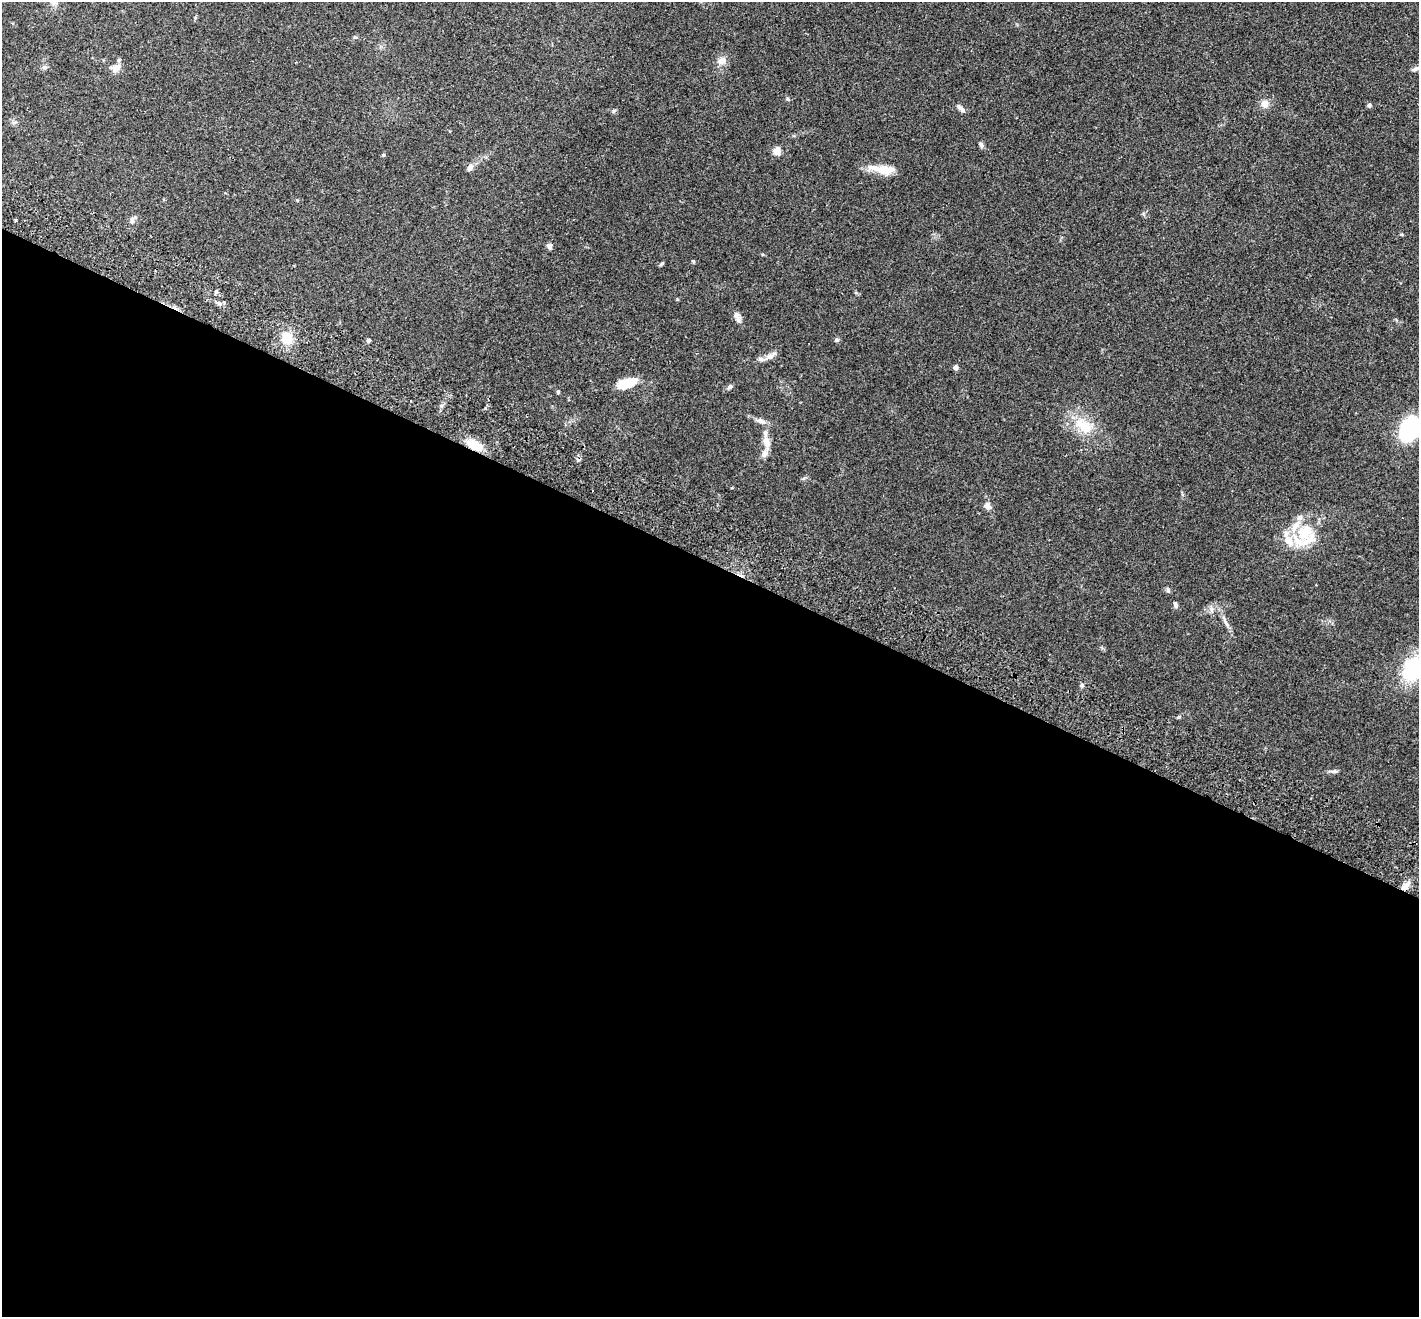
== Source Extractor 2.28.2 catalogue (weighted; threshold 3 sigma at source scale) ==
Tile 14 of 4 x 4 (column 2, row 4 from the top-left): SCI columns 1448-2864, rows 199-1513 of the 5732 x 5790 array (HDU 1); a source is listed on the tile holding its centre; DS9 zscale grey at full resolution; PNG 1421 x 1319 px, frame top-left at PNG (2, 2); no overlay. Shown black and unused: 57% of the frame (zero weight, under 2 of 3 exposures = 3% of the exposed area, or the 3 px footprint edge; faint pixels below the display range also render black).
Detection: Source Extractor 2.28.2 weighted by HDU 2 'WHT'; one run over the whole footprint, this tile lists its part. Background 0.0681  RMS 0.0082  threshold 0.0369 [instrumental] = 3 sigma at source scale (4.5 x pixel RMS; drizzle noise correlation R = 1.50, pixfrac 1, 0.05/0.05 arcsec/px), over >= 5 px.
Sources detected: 50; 9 inside a brighter listed object's ellipse — not listed separately; the other 41 listed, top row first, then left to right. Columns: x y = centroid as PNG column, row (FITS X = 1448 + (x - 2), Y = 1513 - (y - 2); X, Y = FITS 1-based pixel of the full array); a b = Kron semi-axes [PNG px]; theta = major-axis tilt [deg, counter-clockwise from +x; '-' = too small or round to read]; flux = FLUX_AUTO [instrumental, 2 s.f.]
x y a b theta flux
721 60 14 8 30 4.7
45 67 8 4 0 1.5
115 68 15 10 21 5.3
1416 69 13 5 22 2.3
788 99 6 3 -70 0.96
1265 104 9 8 - 5.8
1369 105 5 4 - 2
961 109 12 5 -45 3.1
981 145 9 5 -66 1.8
777 151 5 5 - 21
383 155 4 4 - 0.94
470 167 9 7 57 3.2
875 168 32 9 -10 10
16 220 3 2 - 1.1
132 220 9 6 81 2.9
549 246 8 6 -67 2.6
693 261 5 4 - 0.82
216 292 5 5 - 1.2
219 303 6 5 - 1.9
737 317 15 6 -64 3.6
287 338 12 11 - 14
369 340 5 4 - 1.5
837 340 6 5 - 1.3
770 356 15 6 34 4.2
955 367 4 4 - 3.8
627 383 22 10 20 16
730 387 8 5 47 1.9
558 392 4 4 - 0.99
761 421 13 6 -16 3.8
1084 426 30 16 -30 21
1410 429 16 11 61 99
767 442 17 8 -70 6.8
474 445 19 10 -30 15
987 506 9 7 -42 3.9
1305 531 25 19 33 27
1175 604 8 5 -79 2
1226 623 13 5 -60 3.1
1413 669 34 25 70 43
1081 685 6 4 46 1.4
1335 771 8 5 -1 1.7
1405 886 12 7 57 5.4
Overlapping masked pixels (flux is a lower limit): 2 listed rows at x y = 474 445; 1405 886
Isophote crosses this tile's border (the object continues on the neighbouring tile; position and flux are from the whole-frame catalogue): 3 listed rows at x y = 1416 69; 1410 429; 1413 669
Unlisted compact peaks at least as high as the median listed source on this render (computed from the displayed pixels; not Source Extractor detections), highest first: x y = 662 263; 1179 717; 613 111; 1168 590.